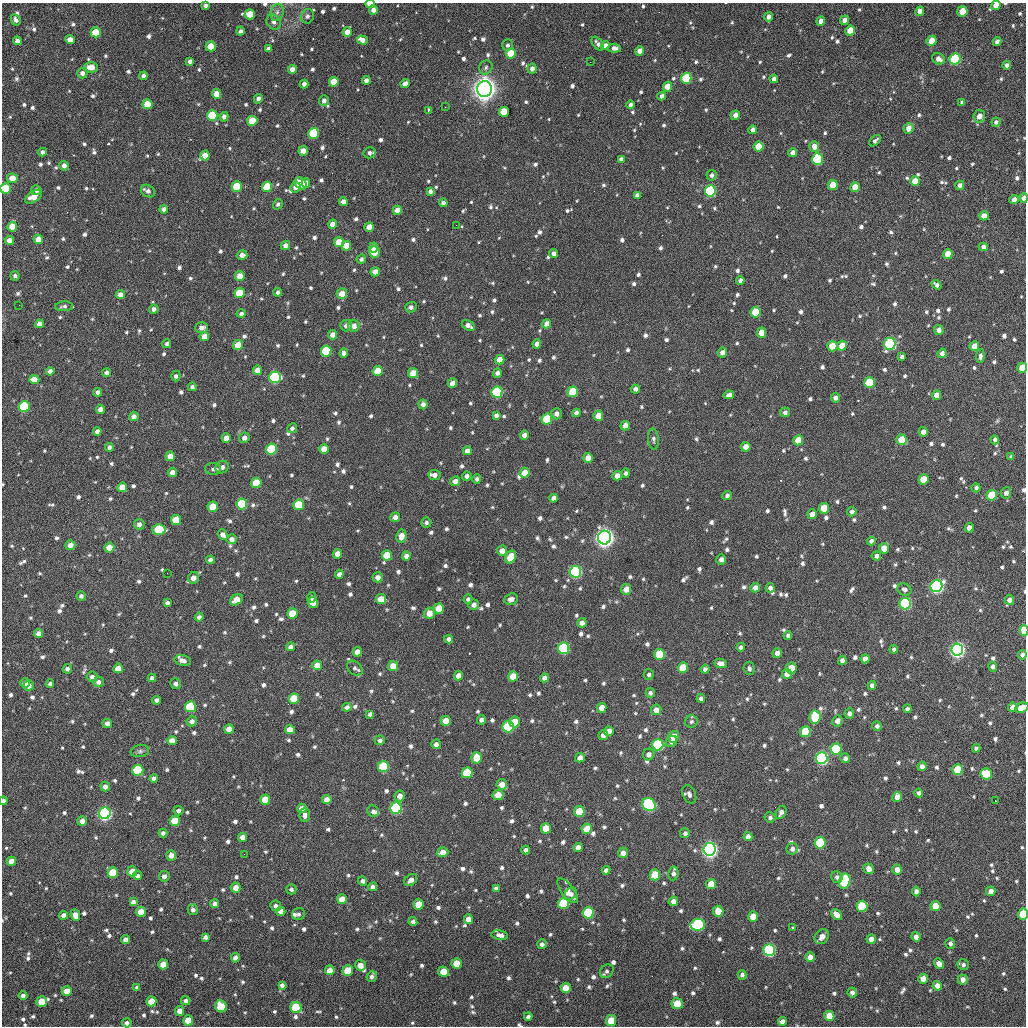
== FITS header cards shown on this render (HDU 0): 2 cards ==
NAXIS1  =                 1024 / length of data axis 1
NAXIS2  =                 1024 / length of data axis 2

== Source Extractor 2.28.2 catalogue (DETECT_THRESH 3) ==
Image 1024 x 1024 px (HDU 0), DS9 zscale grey, 1 PNG px = 1 image px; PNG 1028 x 1028 px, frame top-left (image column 1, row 1024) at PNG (2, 3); each listed source drawn as its Kron ellipse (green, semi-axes under 4 px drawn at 4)
Background 393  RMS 17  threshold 51.5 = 3 sigma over >= 5 px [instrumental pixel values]
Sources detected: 1117; of the 1117, the 500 brightest by FLUX_AUTO listed and drawn (617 fainter detections omitted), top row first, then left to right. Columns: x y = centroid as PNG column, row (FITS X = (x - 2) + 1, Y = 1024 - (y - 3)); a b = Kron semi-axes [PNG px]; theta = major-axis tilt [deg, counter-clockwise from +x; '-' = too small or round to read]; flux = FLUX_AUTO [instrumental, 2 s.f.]
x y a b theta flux
370 4 4 3 - 1.5e+04
205 5 4 4 - 3.8e+03
996 5 5 4 - 9.3e+03
373 10 5 4 - 6.5e+03
920 11 5 4 - 6.5e+03
962 11 5 5 - 2.2e+04
277 12 9 6 73 4.9e+03
250 14 5 5 - 2.6e+04
307 16 7 6 - 3.7e+03
768 17 5 4 - 6.1e+03
16 20 6 4 -62 4.9e+03
844 20 5 4 - 9.0e+03
821 21 5 4 - 7.4e+03
274 22 8 6 -53 4.7e+03
240 31 4 4 - 3.3e+03
850 31 5 4 - 2.4e+04
96 32 5 5 - 2.6e+04
347 32 4 4 - 1.1e+04
70 40 4 4 - 9.6e+03
362 40 5 4 - 7.2e+03
17 41 4 4 - 6.1e+03
932 41 5 5 - 2.1e+04
997 42 4 4 - 3.9e+03
598 44 8 4 -53 4.6e+03
507 45 6 5 - 3.2e+03
605 45 4 4 - 6.2e+03
211 46 5 5 - 2.1e+04
614 48 7 4 -6 5.1e+03
268 49 4 4 - 3.7e+03
640 51 4 4 - 8.8e+03
511 54 5 5 - 4.0e+04
938 59 7 5 -27 6.2e+03
955 59 6 5 - 1.4e+05
190 61 4 4 - 4.5e+03
590 62 2 2 - 3.3e+03
1007 65 4 4 - 4.6e+03
91 67 7 5 1 1.4e+04
486 67 7 6 - 3.3e+03
532 68 5 4 - 5.7e+03
292 69 4 4 - 7.1e+03
82 73 5 5 - 5.2e+03
143 76 4 4 - 6.1e+03
686 78 5 5 - 8.5e+04
774 79 4 4 - 5.0e+03
366 80 4 4 - 5.2e+03
334 82 5 5 - 2.1e+04
304 84 4 4 - 5.2e+03
405 84 5 4 - 9.5e+03
668 87 5 4 - 1.7e+04
484 89 8 7 - 1.5e+06
216 94 5 4 - 1.4e+04
662 96 4 4 - 5.0e+03
258 99 5 4 - 5.3e+03
324 100 5 5 - 4.9e+03
962 103 4 4 - 3.6e+03
147 104 5 5 - 2.6e+04
630 105 4 4 - 4.2e+03
445 107 2 2 - 1.0e+04
428 111 4 3 - 3.6e+03
504 112 5 5 - 3.4e+04
735 115 5 4 - 7.3e+03
212 116 5 5 - 5.7e+04
979 116 6 6 - 9.3e+03
224 117 5 4 - 5.0e+03
252 121 5 5 - 3.0e+04
996 122 4 4 - 3.3e+03
908 128 5 5 - 9.8e+03
753 130 4 4 - 5.8e+03
314 133 5 5 - 8.3e+04
875 141 7 4 44 3.4e+03
759 147 5 5 - 3.0e+04
814 147 5 5 - 8.5e+03
303 151 5 4 - 1.2e+04
43 152 4 4 - 3.9e+03
369 153 6 5 - 4.1e+03
793 153 4 4 - 6.3e+03
205 155 5 4 - 1.3e+04
621 159 4 4 - 3.2e+03
817 159 6 5 - 1.2e+05
64 166 5 4 - 5.6e+03
712 175 5 5 - 4.0e+03
12 178 5 4 - 1.1e+04
915 181 5 5 - 2.2e+04
306 183 5 4 - 1.2e+04
301 184 7 5 -41 2.4e+04
833 185 5 5 - 2.5e+04
960 185 4 4 - 4.2e+03
237 186 5 5 - 4.0e+04
267 187 5 5 - 4.1e+04
295 187 5 5 - 5.7e+03
855 187 5 4 - 2.1e+04
6 188 5 5 - 4.8e+04
36 190 5 4 - 3.5e+03
148 191 7 6 - 4.9e+03
430 191 4 4 - 3.8e+03
710 191 6 5 - 1.5e+05
637 195 4 4 - 3.9e+03
33 197 9 5 33 1.2e+04
1024 198 5 4 - 8.9e+03
1014 200 4 4 - 9.2e+03
343 202 4 4 - 7.0e+03
443 203 4 4 - 4.2e+03
278 204 5 4 - 3.2e+03
164 209 4 4 - 5.3e+03
397 210 4 4 - 1.0e+04
984 216 5 4 - 9.8e+03
333 224 4 4 - 9.7e+03
456 225 2 2 - 3.4e+03
12 227 5 5 - 2.0e+04
369 227 5 4 - 1.2e+04
38 239 5 4 - 1.1e+04
10 240 4 4 - 1.0e+04
339 242 5 5 - 2.2e+04
285 245 5 4 - 6.0e+03
346 246 5 5 - 2.0e+04
373 247 5 4 - 1.0e+04
983 247 4 4 - 4.6e+03
374 252 6 5 - 3.1e+04
554 254 4 4 - 6.1e+03
948 254 5 5 - 2.1e+04
242 255 5 4 - 8.0e+03
361 259 5 4 - 3.4e+03
375 272 5 4 - 8.6e+03
15 276 5 4 - 3.8e+03
240 276 5 4 - 1.4e+04
740 280 4 4 - 4.2e+03
936 285 5 4 - 3.8e+03
278 292 4 4 - 3.1e+03
240 293 5 5 - 3.6e+04
342 294 5 5 - 1.3e+04
120 295 4 4 - 7.4e+03
19 305 2 2 - 6.7e+03
64 306 9 5 4 3.3e+03
411 307 6 5 - 4.4e+03
154 309 4 4 - 4.4e+03
755 312 5 5 - 3.7e+04
241 313 4 4 - 3.1e+03
39 324 4 4 - 7.1e+03
547 324 5 4 - 9.3e+03
468 325 7 4 -30 6.2e+03
346 326 6 5 - 6.0e+03
354 326 6 5 - 7.2e+03
202 328 6 5 - 6.8e+03
939 330 5 5 - 6.4e+03
761 333 5 4 - 1.9e+04
332 335 5 4 - 7.7e+03
204 337 4 4 - 1.0e+04
167 344 4 4 - 3.6e+03
537 344 4 4 - 6.9e+03
890 344 6 6 - 1.6e+05
238 345 5 5 - 1.5e+04
832 346 5 5 - 2.5e+04
842 346 5 5 - 1.6e+04
974 346 5 4 - 1.2e+04
326 351 5 5 - 6.2e+04
722 352 5 4 - 5.6e+03
344 353 4 4 - 4.6e+03
942 353 5 4 - 5.5e+03
980 356 7 4 86 4.1e+03
902 357 4 4 - 3.6e+03
500 360 5 4 - 1.3e+04
1022 368 5 5 - 2.5e+04
258 370 5 4 - 1.0e+04
50 371 4 4 - 5.7e+03
378 371 5 5 - 2.7e+04
106 373 4 4 - 4.8e+03
413 373 5 5 - 1.6e+04
497 373 5 4 - 4.4e+03
176 376 5 4 - 3.2e+03
275 377 6 6 - 1.4e+05
34 379 5 4 - 1.4e+04
869 382 5 5 - 6.4e+04
452 383 5 4 - 8.7e+03
192 387 4 4 - 3.2e+03
635 389 4 4 - 4.4e+03
98 392 4 4 - 4.4e+03
497 392 6 5 - 1.4e+05
573 392 5 5 - 5.0e+04
729 395 5 4 - 4.6e+03
937 395 5 4 - 1.1e+04
835 398 4 4 - 5.0e+03
423 404 5 4 - 4.8e+03
24 407 5 5 - 9.9e+04
100 409 4 4 - 7.2e+03
785 412 5 5 - 3.8e+03
576 413 4 4 - 5.2e+03
556 414 5 5 - 6.0e+03
496 415 4 4 - 3.9e+03
134 416 4 4 - 5.8e+03
598 416 5 5 - 1.5e+04
547 419 5 5 - 5.9e+04
625 426 5 4 - 8.8e+03
292 428 5 4 - 3.2e+03
97 431 4 4 - 5.0e+03
923 432 4 4 - 8.1e+03
524 435 4 4 - 6.9e+03
226 438 4 4 - 1.0e+04
244 438 5 5 - 5.7e+03
653 439 10 5 -84 3.3e+03
798 440 5 5 - 2.3e+04
901 440 5 5 - 2.9e+04
995 440 4 4 - 4.0e+03
109 447 4 4 - 4.2e+03
746 447 5 4 - 1.2e+04
271 449 5 5 - 7.5e+04
324 449 5 5 - 1.8e+04
467 451 4 4 - 6.9e+03
170 456 5 5 - 1.4e+04
1011 457 4 4 - 3.2e+03
588 458 5 5 - 1.3e+04
222 467 7 6 - 5.6e+03
213 469 7 6 - 3.5e+03
172 472 4 4 - 7.8e+03
525 473 5 5 - 1.7e+04
626 473 5 4 - 3.3e+03
435 475 6 5 - 6.0e+03
467 476 5 4 - 4.4e+03
617 476 5 4 - 8.9e+03
477 479 5 4 - 3.2e+03
923 479 5 5 - 2.7e+04
455 481 5 4 - 8.0e+03
256 483 5 5 - 3.2e+04
122 487 5 4 - 1.4e+04
976 488 4 4 - 3.3e+03
1006 493 5 5 - 5.4e+03
992 495 5 5 - 5.1e+04
727 496 5 4 - 3.4e+03
554 498 4 4 - 5.2e+03
242 504 5 5 - 9.6e+04
299 505 5 5 - 4.3e+04
213 507 5 5 - 2.6e+04
824 508 5 5 - 2.9e+04
852 512 5 4 - 3.4e+03
812 514 5 4 - 1.1e+04
395 517 5 4 - 6.6e+03
176 520 5 5 - 2.6e+04
426 522 5 5 - 3.3e+03
139 524 5 5 - 5.0e+03
969 528 4 4 - 9.5e+03
159 529 6 5 - 4.9e+04
223 535 5 4 - 6.6e+03
401 536 6 5 - 1.1e+04
604 538 7 6 - 9.3e+05
232 539 5 5 - 6.8e+03
871 541 4 4 - 4.1e+03
70 545 5 5 - 9.1e+03
109 547 5 5 - 1.5e+04
884 548 5 5 - 1.1e+04
502 551 5 5 - 8.4e+03
338 554 5 4 - 1.2e+04
387 555 5 5 - 2.9e+04
406 556 4 4 - 5.4e+03
876 556 5 4 - 4.7e+03
511 557 7 5 59 2.8e+04
721 559 5 4 - 5.2e+03
210 560 4 4 - 5.0e+03
575 572 6 5 - 2.1e+05
167 573 2 2 - 3.5e+03
339 574 4 4 - 5.6e+03
378 577 5 5 - 6.3e+03
193 578 6 5 - 9.3e+03
936 586 6 6 - 3.4e+05
755 588 5 4 - 7.2e+03
770 588 5 4 - 4.8e+03
626 589 5 5 - 1.1e+04
904 590 7 6 - 4.2e+03
81 596 4 4 - 3.7e+03
312 597 5 4 - 3.1e+03
381 599 5 5 - 1.6e+04
468 599 4 4 - 3.1e+03
511 599 7 5 21 5.2e+03
236 600 7 5 33 2.0e+04
1009 600 5 5 - 5.8e+03
313 602 5 5 - 1.4e+04
167 603 4 4 - 4.7e+03
905 604 6 5 - 1.8e+05
474 605 5 5 - 6.0e+03
439 609 5 5 - 3.3e+04
292 613 5 5 - 2.9e+04
429 613 5 5 - 1.4e+04
199 617 4 4 - 4.4e+03
582 623 5 4 - 6.7e+03
1024 630 5 3 - 5.2e+04
39 633 4 4 - 8.4e+03
788 635 4 4 - 3.8e+03
449 639 4 4 - 5.0e+03
291 647 4 4 - 5.0e+03
741 647 4 4 - 4.2e+03
564 648 6 5 - 1.4e+05
894 649 4 4 - 3.2e+03
957 650 6 6 - 5.3e+05
357 652 5 4 - 8.8e+03
777 653 5 4 - 7.8e+03
660 654 5 5 - 5.7e+04
1022 655 4 4 - 5.1e+03
865 659 4 4 - 6.4e+03
842 660 4 4 - 5.1e+03
183 661 8 5 -14 5.6e+03
721 663 6 4 -10 8.0e+03
317 665 5 5 - 1.2e+04
393 666 5 5 - 1.5e+04
993 667 5 4 - 4.3e+03
118 668 5 4 - 1.4e+04
355 668 9 6 -42 3.8e+03
683 668 5 5 - 3.7e+04
791 668 5 5 - 2.4e+04
67 669 5 4 - 3.7e+03
705 669 4 4 - 4.0e+03
749 669 6 5 - 3.6e+03
787 674 5 5 - 7.3e+03
649 675 5 5 - 3.2e+03
458 676 5 4 - 9.6e+03
513 676 5 5 - 2.0e+04
92 677 5 5 - 4.2e+03
152 678 4 4 - 3.8e+03
544 678 4 4 - 5.3e+03
98 682 5 5 - 5.5e+03
25 683 5 4 - 8.0e+03
50 684 4 4 - 3.2e+03
176 684 6 5 - 5.2e+03
29 686 5 5 - 6.4e+03
872 686 4 4 - 5.4e+03
650 693 5 4 - 3.3e+03
701 698 4 4 - 4.3e+03
294 699 5 5 - 4.0e+04
157 700 4 4 - 4.8e+03
190 707 5 5 - 7.6e+04
347 707 4 4 - 4.4e+03
1013 707 5 4 - 7.4e+03
602 708 5 4 - 1.1e+04
1022 708 7 5 26 1.5e+04
907 709 4 4 - 3.4e+03
656 710 5 5 - 9.6e+03
849 713 5 4 - 4.5e+03
370 714 4 4 - 3.4e+03
815 717 6 5 - 5.4e+04
481 720 5 4 - 4.2e+03
192 721 5 5 - 5.9e+03
446 721 5 5 - 1.5e+04
837 721 5 5 - 7.1e+03
514 722 5 5 - 3.2e+04
691 722 6 6 - 3.2e+03
107 723 5 4 - 6.3e+03
877 726 5 4 - 3.9e+03
508 727 6 5 - 1.1e+05
229 729 5 5 - 9.7e+03
290 729 5 4 - 1.1e+04
609 731 5 5 - 1.2e+04
805 732 5 5 - 5.0e+04
603 735 5 5 - 6.1e+03
674 737 6 5 - 2.3e+04
380 740 5 4 - 3.7e+03
172 741 5 4 - 1.1e+04
671 741 6 5 - 4.4e+03
436 744 5 4 - 4.3e+03
658 745 6 5 - 1.4e+05
976 748 4 4 - 3.1e+03
836 749 5 5 - 9.9e+04
140 751 9 6 10 3.3e+03
649 754 6 5 - 5.9e+03
477 758 5 5 - 2.8e+04
580 758 5 4 - 7.8e+03
822 758 6 6 - 3.3e+05
845 758 5 5 - 4.0e+03
922 766 5 4 - 6.0e+03
383 767 5 5 - 8.3e+04
138 770 5 5 - 7.6e+04
957 770 5 5 - 3.7e+04
467 773 5 5 - 4.9e+04
986 774 6 5 - 6.0e+04
154 778 4 4 - 4.8e+03
502 784 5 5 - 1.1e+04
105 786 5 4 - 5.3e+03
919 793 4 4 - 3.6e+03
689 794 9 6 -66 4.5e+03
498 795 5 5 - 1.7e+04
400 796 5 5 - 8.2e+03
897 797 5 5 - 8.1e+03
327 799 5 4 - 9.0e+03
265 800 5 5 - 2.7e+04
3 801 4 4 - 4.3e+03
995 801 3 2 - 2.0e+04
649 805 7 6 - 2.2e+05
302 808 4 4 - 8.3e+03
396 808 6 5 - 1.6e+05
178 811 5 4 - 3.8e+03
373 811 6 5 - 4.2e+03
579 811 5 5 - 4.4e+04
781 812 7 5 63 5.1e+03
105 813 6 5 - 3.6e+05
305 815 7 5 88 5.0e+03
770 817 5 5 - 3.3e+03
82 821 5 4 - 7.6e+03
175 821 5 5 - 3.0e+04
546 828 5 5 - 2.5e+04
587 829 5 5 - 2.1e+04
163 833 4 4 - 3.4e+03
685 833 5 5 - 3.2e+03
242 837 4 4 - 7.0e+03
748 837 4 4 - 7.4e+03
820 843 5 5 - 7.5e+04
578 847 4 4 - 7.1e+03
709 849 6 6 - 5.9e+05
792 849 6 5 - 4.5e+03
526 850 4 4 - 4.5e+03
443 852 6 5 - 1.5e+04
623 853 5 5 - 8.8e+03
244 854 2 2 - 4.6e+03
171 855 5 5 - 7.4e+03
11 861 5 4 - 1.2e+04
869 869 5 5 - 8.7e+03
897 869 5 5 - 7.7e+03
606 870 4 4 - 3.9e+03
132 871 5 5 - 1.4e+04
113 873 5 5 - 4.1e+04
673 873 7 5 81 4.5e+03
655 875 5 5 - 3.8e+04
137 876 4 4 - 3.8e+03
164 876 5 5 - 4.8e+03
837 877 6 5 - 4.3e+03
411 880 7 5 41 6.7e+03
362 881 4 4 - 3.8e+03
845 881 8 5 76 8.1e+04
711 884 5 5 - 2.0e+04
236 887 5 5 - 9.8e+03
373 887 4 4 - 4.5e+03
496 888 4 4 - 3.2e+03
291 889 5 5 - 3.4e+03
568 891 15 6 -53 1.1e+04
916 891 5 4 - 4.1e+03
991 891 5 4 - 7.1e+03
571 894 7 5 47 5.0e+03
342 899 5 5 - 1.4e+04
673 901 5 4 - 6.2e+03
133 902 4 4 - 5.6e+03
563 903 5 5 - 6.4e+04
215 904 4 4 - 6.0e+03
419 904 5 5 - 2.5e+04
276 906 5 5 - 4.8e+03
862 906 5 5 - 7.9e+04
935 906 5 5 - 1.8e+04
193 910 5 5 - 4.0e+03
281 911 5 4 - 7.9e+03
718 911 5 5 - 2.1e+04
141 912 5 5 - 1.7e+04
588 913 5 5 - 8.7e+04
299 914 6 6 - 3.3e+03
1023 914 5 4 - 5.3e+04
64 915 4 4 - 6.3e+03
75 915 6 4 -69 8.7e+03
837 915 6 4 -45 1.0e+04
753 917 5 5 - 1.7e+04
468 919 5 4 - 9.3e+03
413 922 4 4 - 4.0e+03
698 925 7 6 - 1.5e+05
792 927 3 3 - 3.9e+03
500 935 8 5 -10 5.8e+03
205 937 4 4 - 4.3e+03
822 937 8 6 47 8.7e+03
916 937 5 4 - 7.2e+03
125 939 5 4 - 4.4e+03
871 939 4 4 - 7.5e+03
950 943 5 5 - 4.0e+03
542 944 5 5 - 4.1e+03
769 950 6 5 - 2.1e+05
810 957 5 4 - 1.1e+04
235 958 5 4 - 5.2e+03
457 963 5 5 - 2.4e+04
939 963 5 4 - 9.9e+03
163 964 5 5 - 1.6e+04
360 965 5 5 - 1.1e+04
963 965 6 5 - 3.2e+03
330 970 5 5 - 1.0e+04
348 971 5 5 - 3.1e+04
443 971 5 5 - 2.1e+04
607 971 7 6 - 3.3e+03
742 975 5 4 - 3.7e+03
372 977 5 5 - 3.6e+03
923 979 5 5 - 1.1e+04
963 979 5 5 - 8.0e+03
282 985 4 4 - 4.3e+03
937 986 5 4 - 7.4e+03
137 987 4 4 - 3.1e+03
566 988 5 5 - 2.2e+04
67 991 5 4 - 1.2e+04
852 992 5 4 - 4.4e+03
23 995 4 4 - 4.3e+03
42 1001 5 5 - 2.0e+04
151 1001 5 5 - 1.8e+04
186 1001 5 4 - 4.4e+03
677 1004 5 5 - 2.7e+04
221 1006 6 5 - 3.7e+04
296 1007 5 5 - 6.2e+04
180 1011 5 4 - 9.7e+03
528 1016 4 4 - 3.3e+03
829 1016 5 5 - 1.9e+04
188 1020 5 5 - 1.9e+04
611 1021 5 5 - 3.6e+04
782 1021 4 4 - 5.2e+03
127 1023 5 4 - 3.7e+03
At the frame edge (FLAGS 8, measured only in part): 11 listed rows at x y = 370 4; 205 5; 996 5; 6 188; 1024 198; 1022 368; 1024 630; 1022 655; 1022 708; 3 801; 1023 914
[617 fainter detections neither listed nor drawn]